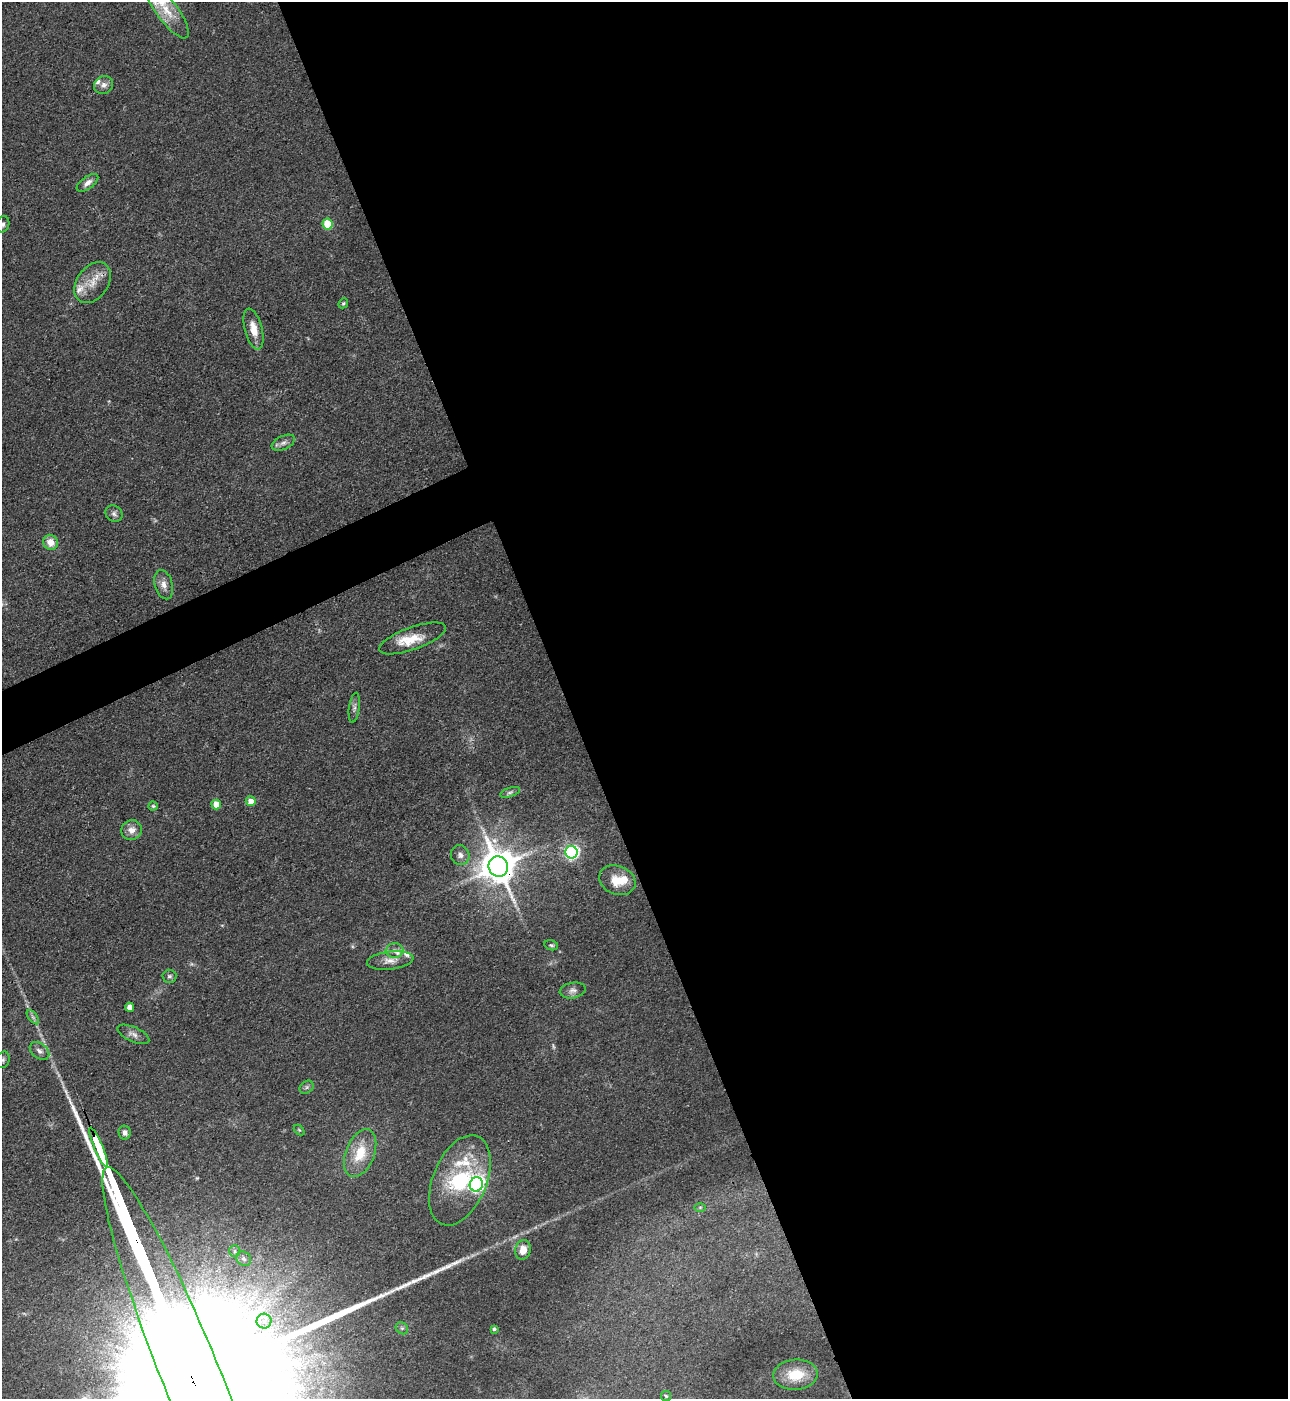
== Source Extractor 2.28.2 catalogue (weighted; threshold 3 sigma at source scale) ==
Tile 8 of 4 x 4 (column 4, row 2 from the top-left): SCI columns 4143-5428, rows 2796-4192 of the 5581 x 5590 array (HDU 1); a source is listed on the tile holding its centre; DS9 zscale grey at full resolution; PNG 1290 x 1401 px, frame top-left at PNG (2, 2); each listed source drawn as its Kron ellipse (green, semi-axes under 4 px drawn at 4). Shown black and unused: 58% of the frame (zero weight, under 3 of 4 exposures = <1% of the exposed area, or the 3 px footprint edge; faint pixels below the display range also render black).
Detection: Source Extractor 2.28.2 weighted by HDU 2 'WHT'; one run over the whole footprint, this tile lists its part. Background 0.0534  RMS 0.0055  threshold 0.0246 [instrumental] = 3 sigma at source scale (4.5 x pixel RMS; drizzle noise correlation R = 1.50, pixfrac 1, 0.05/0.05 arcsec/px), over >= 5 px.
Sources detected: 59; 1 too faint to see at this stretch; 2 inside a brighter object's white glare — neither listed nor drawn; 6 inside a brighter listed object's ellipse — not listed separately; the other 50 listed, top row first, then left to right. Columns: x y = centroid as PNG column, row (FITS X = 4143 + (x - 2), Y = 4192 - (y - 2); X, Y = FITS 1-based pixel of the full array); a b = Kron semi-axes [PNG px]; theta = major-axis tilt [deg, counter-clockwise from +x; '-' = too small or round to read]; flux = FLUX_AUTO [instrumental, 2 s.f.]
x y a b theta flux
167 11 34 10 -53 12
104 85 10 8 25 3
87 183 12 6 36 3.2
3 224 8 6 73 1.5
328 224 5 5 - 23
93 283 22 15 54 10
343 303 5 4 - 0.88
253 329 21 8 -76 7.6
283 443 12 6 25 2.7
114 514 9 7 -39 1.9
50 542 8 7 - 6.3
164 585 15 9 -74 4.1
413 638 35 11 20 13
354 708 15 5 82 2.2
510 792 10 4 17 1.3
251 801 5 5 - 6.4
216 804 5 4 - 11
153 806 4 4 - 0.73
131 830 10 9 - 4.4
571 852 6 6 - 160
460 855 10 9 - 2.8
498 866 10 9 - 1500
617 880 18 14 -22 11
551 945 7 5 -13 1.1
394 951 9 7 7 2.7
390 960 23 9 7 5.7
169 976 7 6 - 1.4
573 990 13 8 11 2.8
130 1007 4 4 - 5.1
33 1017 8 4 -53 1.5
133 1034 17 7 -24 3.2
39 1051 11 7 -39 2.7
3 1060 8 6 73 1.5
307 1087 7 6 - 1.3
299 1130 6 4 -45 0.69
125 1133 7 6 - 2.2
99 1148 21 3 -67 3900
360 1153 25 14 68 16
460 1180 47 27 68 52
476 1184 7 6 - 150
700 1207 6 4 1 0.68
523 1250 10 7 77 6.7
235 1251 6 5 - 1.1
244 1259 8 6 -43 1.7
264 1321 7 7 - 3.2
402 1328 6 5 - 1.2
494 1329 4 4 - 1.1
190 1373 221 29 -68 210000
795 1375 22 15 4 16
666 1396 5 5 - 0.95
Overlapping masked pixels (flux is a lower limit): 3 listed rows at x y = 498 866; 99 1148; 190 1373
Isophote crosses this tile's border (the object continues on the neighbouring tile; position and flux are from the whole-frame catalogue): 3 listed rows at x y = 3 224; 3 1060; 190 1373